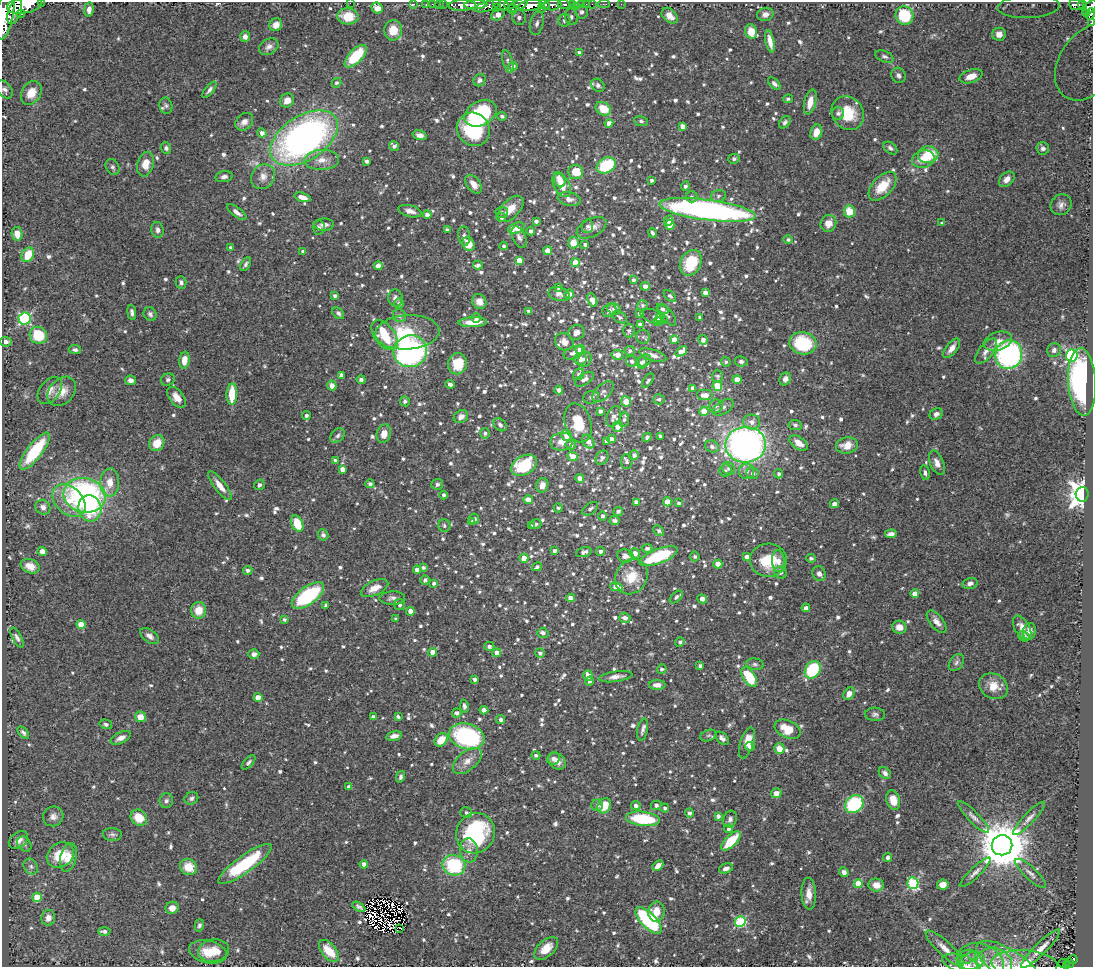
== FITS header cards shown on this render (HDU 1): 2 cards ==
NAXIS1  =                 1091
NAXIS2  =                  965

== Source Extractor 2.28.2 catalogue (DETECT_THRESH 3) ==
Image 1091 x 965 px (HDU 1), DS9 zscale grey, 1 PNG px = 1 image px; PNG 1095 x 969 px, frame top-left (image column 1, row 965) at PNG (2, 2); each listed source drawn as its Kron ellipse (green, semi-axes under 4 px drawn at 4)
Background 0.579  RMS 0.029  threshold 0.0857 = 3 sigma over >= 5 px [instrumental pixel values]
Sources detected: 1075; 6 with non-positive FLUX_AUTO (blend fragments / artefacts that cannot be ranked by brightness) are neither listed nor drawn; of the other 1069, the 500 brightest by FLUX_AUTO listed and drawn (569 fainter detections omitted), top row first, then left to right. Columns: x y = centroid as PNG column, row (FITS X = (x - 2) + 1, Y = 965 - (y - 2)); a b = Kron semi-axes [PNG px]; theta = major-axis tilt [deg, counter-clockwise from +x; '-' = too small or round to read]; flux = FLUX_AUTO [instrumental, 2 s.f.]
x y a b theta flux
41 2 2 2 - 18
350 3 2 2 - 42
414 4 4 3 - 8.3
426 4 2 2 - 5.7
432 4 2 2 - 14
439 4 2 2 - 6.5
443 4 2 2 - 9.2
510 4 5 4 - 230
564 4 6 3 -3 160
582 4 3 3 - 35
586 4 2 2 - 6.3
592 4 2 2 - 6.3
604 4 6 2 0 13
621 4 2 2 - 6.2
24 5 18 8 11 2400
462 5 13 5 1 1100
476 5 11 4 2 860
501 5 8 5 -25 310
518 5 11 5 28 390
544 5 5 3 - 450
552 5 9 5 8 740
572 5 3 3 - 94
1076 5 7 5 -7 150
1083 5 5 3 - 120
487 6 13 5 17 380
530 6 12 5 7 1500
577 6 3 2 - 8.8
1029 6 31 11 3 68
377 8 6 5 - 18
497 8 4 4 - 150
1089 8 9 5 49 400
89 9 7 4 82 8.6
513 9 5 3 - 240
541 9 2 2 - 88
15 12 13 6 71 1000
581 12 6 6 - 8.4
1086 13 3 3 - 43
5 14 26 8 80 2900
21 14 4 3 - 160
765 14 8 6 13 11
1091 14 6 3 70 100
498 15 7 5 30 21
904 15 9 8 - 84
348 16 10 8 -3 40
670 16 9 6 -44 16
519 17 7 7 - 9.5
571 17 8 6 -78 6.3
564 20 6 6 - 6.5
537 23 12 6 76 9.6
1091 23 3 2 - 30
276 25 7 6 - 12
393 30 10 9 - 33
751 32 7 6 - 26
999 34 7 6 - 14
245 37 5 5 - 8.9
770 41 11 4 -79 15
269 47 10 7 31 8.9
579 53 4 3 - 5.6
356 56 14 6 46 85
884 56 9 5 -22 5.6
508 61 12 5 -73 5.2
1090 61 43 29 53 73
513 66 4 4 - 6.1
898 75 8 7 - 6.1
971 76 12 6 18 23
479 80 6 5 - 5.7
337 83 5 4 - 4.7
774 84 8 4 -43 5.8
598 85 7 6 - 5.3
5 90 10 6 -53 8.2
209 90 10 4 50 6.2
31 93 12 9 59 32
788 99 5 4 - 4.4
287 100 7 6 - 18
810 102 13 6 76 20
166 106 8 6 -80 4.8
603 109 8 6 -33 35
480 113 17 12 27 160
838 113 6 6 - 5.9
848 113 18 15 -55 56
502 116 4 4 - 4.7
641 121 7 5 -10 4.5
244 122 10 7 44 11
785 122 7 5 50 5.2
609 123 4 4 - 11
683 126 4 4 - 12
473 129 17 16 - 140
816 132 8 5 72 23
262 133 4 4 - 9.4
420 135 7 4 -14 10
304 138 37 22 33 810
394 146 5 4 - 6.8
166 148 6 5 - 5.2
890 148 8 5 -38 5.4
1043 148 6 6 - 6.6
928 155 10 8 4 66
734 159 5 5 - 5.3
923 159 11 8 16 26
322 160 17 10 2 23
367 161 4 3 - 5.6
146 164 12 8 76 24
606 165 10 7 31 100
112 167 8 6 -58 5.3
575 172 8 7 - 40
224 177 8 5 9 6.7
263 177 13 11 51 16
1007 179 9 6 43 11
560 180 8 5 -67 17
651 180 3 3 - 5.2
474 184 11 6 -51 18
562 185 13 8 -59 28
685 186 5 4 - 5
883 186 17 9 47 46
718 196 7 6 - 5.1
302 197 8 4 -17 13
691 197 6 6 - 4.3
569 199 12 7 -13 11
1061 205 11 10 - 11
511 209 16 9 46 28
707 210 48 10 -8 690
410 211 12 5 -14 11
849 211 6 5 - 43
237 212 11 5 -36 8.4
502 212 6 5 - 4.7
427 215 4 4 - 11
501 218 5 4 - 5.4
669 220 5 4 - 6.3
536 221 4 3 - 5.9
828 223 8 7 - 19
942 223 4 3 - 5.8
324 225 10 6 2 10
670 225 5 4 - 21
587 226 7 5 81 4.5
319 227 7 6 - 5.4
516 228 8 5 18 30
592 228 16 9 27 17
158 230 8 6 -77 7.1
447 230 4 3 - 5.3
531 231 4 4 - 6.1
653 233 5 3 - 4.5
17 234 7 5 -80 18
464 236 9 6 -83 7.5
519 237 11 6 -63 8.6
788 239 5 4 - 5
573 243 5 5 - 22
469 244 7 6 - 25
585 244 3 3 - 4.5
504 246 4 4 - 4.4
231 248 3 3 - 5.4
303 251 4 3 - 4.7
548 251 4 4 - 31
28 255 8 6 59 43
519 260 4 4 - 26
575 263 4 4 - 33
691 263 13 10 63 66
246 264 7 4 58 4.4
478 265 5 4 - 5.1
378 266 4 4 - 14
633 280 4 3 - 4.6
181 282 6 5 - 5.3
645 286 5 4 - 11
559 287 4 3 - 5.8
705 293 4 4 - 13
559 294 11 6 -16 8.2
569 294 5 4 - 11
335 296 4 3 - 5.6
670 296 7 4 -41 5
395 298 8 7 - 7.8
592 300 7 4 -64 18
479 302 8 6 -52 16
399 303 5 5 - 6.5
643 305 5 5 - 4.6
614 309 7 5 -15 5.6
662 309 6 4 -36 5.5
609 310 7 6 - 8
529 311 4 3 - 5.2
132 312 7 4 -83 5.5
338 313 7 5 -43 4.5
639 313 4 3 - 6.3
150 314 7 6 - 6.2
667 315 12 6 -50 6.6
400 316 7 6 - 6.4
654 316 14 6 -18 4.3
620 317 8 5 -34 5.8
660 317 4 4 - 26
700 317 3 3 - 4.6
476 318 4 4 - 6.2
25 319 6 6 - 250
658 321 5 4 - 24
473 322 14 5 2 27
640 325 4 4 - 11
629 331 7 5 85 5.4
407 332 32 17 3 82
576 332 8 7 - 12
38 335 9 8 - 65
384 335 17 10 -54 85
643 337 7 7 - 5.5
674 340 4 4 - 18
703 340 5 5 - 8.6
998 341 15 9 17 19
6 342 6 5 - 6.2
564 342 10 8 -33 15
803 343 14 11 -11 110
952 348 12 5 52 14
75 350 6 4 -5 4.9
580 350 5 4 - 26
1054 350 7 6 - 6.4
410 351 17 16 - 470
630 351 5 5 - 4.8
681 351 6 4 38 22
986 351 15 7 51 13
573 353 10 6 24 8.6
1009 354 14 13 - 370
617 355 6 5 - 17
653 355 14 5 -17 11
1072 355 6 6 - 290
580 359 6 6 - 14
585 359 8 6 63 12
184 360 8 5 82 21
632 361 6 5 - 5.2
645 361 7 5 48 5.5
741 361 6 5 - 4.9
726 362 5 4 - 4.6
641 363 6 5 - 5.1
457 364 10 9 - 53
579 374 6 5 - 4.5
341 375 4 4 - 7.3
718 376 6 5 - 5
584 379 10 5 31 9.7
785 379 7 5 61 9
131 380 5 4 - 8.2
168 380 7 6 - 5.2
361 380 4 3 - 6.6
737 380 4 4 - 27
648 381 8 4 57 4.4
1082 382 34 14 -87 340
450 384 5 3 - 7.7
332 386 5 4 - 11
717 386 5 4 - 65
693 388 4 4 - 13
50 390 15 10 52 15
559 390 4 4 - 11
62 391 16 12 47 25
603 392 13 7 44 9.3
232 394 10 5 88 55
705 395 8 5 0 19
177 397 12 7 -53 17
591 397 8 6 12 6.6
659 399 6 5 - 4.9
405 401 5 5 - 5.5
626 401 5 5 - 27
716 406 6 6 - 5.3
723 407 11 6 32 7.3
600 411 4 3 - 6.6
704 411 4 4 - 33
936 414 7 5 26 5.6
306 415 4 4 - 5
461 416 7 6 - 12
614 416 11 6 66 11
624 420 7 5 82 5.3
752 422 8 7 - 11
578 423 20 13 -73 59
500 425 7 5 -44 6
795 425 7 5 -9 4.9
618 427 5 5 - 18
485 433 5 4 - 5
384 434 9 7 75 20
566 435 6 4 -57 23
338 436 8 6 46 5.8
660 436 4 3 - 5.6
647 437 5 4 - 6
612 439 4 4 - 9.2
588 441 7 5 -51 14
606 441 4 4 - 5.7
561 442 11 9 9 19
157 443 8 7 - 31
799 443 10 6 -34 21
571 445 5 5 - 7.9
746 445 20 18 3 790
847 445 11 8 8 26
712 446 7 6 - 7.5
35 451 22 7 52 110
634 455 5 4 - 7.1
573 456 5 4 - 25
602 458 7 6 - 6.5
335 460 4 3 - 4.3
627 462 7 5 -86 4.7
937 463 13 6 -67 12
524 465 14 9 31 100
342 469 4 4 - 12
728 469 7 5 -44 6.2
725 471 6 6 - 4.6
747 471 7 7 - 7.8
752 473 6 6 - 6.5
925 473 8 4 -77 5.6
779 474 4 4 - 4.8
580 478 4 4 - 15
110 482 14 9 86 26
370 484 4 4 - 5.7
437 484 6 5 - 5.8
259 485 5 5 - 5.6
542 485 7 6 - 13
220 486 18 5 -53 19
1082 494 7 6 - 2100
85 495 21 17 -12 490
444 495 4 4 - 5.1
528 500 4 4 - 20
69 501 19 13 -44 44
636 502 4 4 - 13
667 502 4 4 - 31
679 503 3 3 - 4.5
834 504 5 4 - 8.9
43 507 8 7 - 8.8
90 508 13 11 -74 79
558 508 4 3 - 4.6
590 509 9 5 37 6.1
618 511 5 4 - 4.9
602 516 4 4 - 5.6
474 519 5 5 - 7.4
615 521 5 4 - 7.4
472 522 4 4 - 5.4
297 524 9 5 -67 47
536 524 6 5 - 5
444 526 6 6 - 4.8
531 526 4 3 - 4.8
659 531 6 4 -42 5.9
891 534 6 4 5 9.5
323 535 6 5 - 5.8
647 548 5 4 - 6.4
42 551 4 4 - 13
555 551 4 3 - 5.8
600 551 4 4 - 5.7
584 552 8 4 17 6.7
635 553 5 5 - 13
625 556 8 6 -8 9.8
658 556 20 7 21 130
695 556 5 5 - 4.4
747 557 4 4 - 14
524 558 4 4 - 31
811 558 5 4 - 4.9
768 560 18 16 2 64
778 561 11 6 -87 13
718 564 4 4 - 26
30 566 10 6 -23 18
537 567 5 4 - 5.6
423 568 4 3 - 5.5
248 570 4 4 - 5.7
417 570 4 4 - 12
781 573 6 6 - 5.1
819 573 7 6 - 7.7
631 577 18 15 59 47
425 580 4 4 - 5.1
434 583 4 3 - 4.8
970 583 8 5 13 7.8
616 587 6 4 -12 28
374 588 15 7 25 19
915 594 4 4 - 19
308 596 19 8 36 180
676 597 8 4 43 5
392 598 13 6 1 8.1
570 598 4 4 - 15
702 599 5 4 - 14
326 605 4 3 - 5.6
400 605 5 5 - 5.8
806 608 4 4 - 7.5
199 610 8 7 - 32
410 611 4 4 - 20
625 618 5 5 - 11
284 619 4 4 - 4.3
396 619 4 3 - 5.5
937 622 13 6 -52 13
81 624 4 4 - 33
899 627 7 6 - 18
1022 628 13 7 -59 18
1029 631 8 6 75 11
543 633 6 5 - 7.1
149 636 10 6 -35 9.4
1024 636 6 5 - 7.4
17 638 11 4 -62 6.2
680 642 5 4 - 5.2
489 646 5 4 - 6.4
432 652 4 4 - 22
497 653 4 4 - 18
540 653 5 4 - 5.6
254 654 5 5 - 7.7
956 662 9 6 53 6.4
755 664 9 5 -7 5.1
700 666 4 3 - 5.1
662 669 5 4 - 5.1
813 670 9 7 56 120
588 676 5 4 - 22
616 677 17 5 8 13
749 677 11 6 -56 78
474 679 4 3 - 6.3
589 681 4 4 - 4.7
657 685 8 5 1 11
994 686 15 12 -29 31
849 694 7 5 55 13
258 697 4 4 - 21
464 706 6 4 -79 5.1
484 710 4 4 - 16
457 713 5 4 - 6.4
875 714 10 6 -2 6.2
140 717 5 5 - 23
373 717 4 3 - 6.1
398 717 4 3 - 4.9
501 720 4 4 - 6.5
106 724 6 4 -16 4.5
788 729 14 8 -24 42
642 730 11 5 79 7.4
23 733 7 4 -48 4.8
708 735 8 5 19 4.7
394 736 8 4 13 9.4
467 736 18 12 -17 280
121 738 11 5 26 12
722 738 8 5 -43 8.2
441 740 7 5 47 36
747 743 16 6 72 25
750 746 5 4 - 12
779 749 5 5 - 22
536 755 4 4 - 5.2
554 758 7 6 - 7.9
467 761 17 9 39 19
557 761 9 7 -40 16
249 762 9 4 48 4.4
885 773 7 5 -40 6.6
400 777 6 4 76 5.1
349 787 4 4 - 9.4
776 793 5 5 - 13
191 798 7 6 - 5.3
893 800 10 7 -77 27
166 801 7 6 - 6
854 804 10 8 42 160
597 805 6 6 - 6.4
656 805 5 4 - 5.4
604 806 8 6 56 43
636 806 5 4 - 6.4
665 808 4 4 - 4.7
466 813 6 5 - 5
689 813 4 4 - 5.2
53 816 10 9 - 11
718 816 4 4 - 6.5
973 817 21 5 -45 10
139 818 9 7 -40 35
1029 818 22 5 47 12
643 819 17 7 -7 120
730 819 8 6 71 7
729 829 4 4 - 4.7
475 833 20 19 - 220
112 834 9 6 -3 5.9
18 840 11 7 36 14
731 841 12 5 45 61
24 844 8 6 -53 5.5
1002 845 10 10 - 9700
469 850 12 9 -83 14
60 855 14 11 35 50
68 857 15 8 76 20
888 857 5 4 - 5.7
245 864 32 8 36 140
364 864 4 4 - 9.9
454 865 11 10 - 150
658 866 6 4 41 12
31 867 8 6 -59 6.2
189 867 9 7 -29 31
726 868 7 5 17 7.7
844 872 5 4 - 6.4
975 872 21 5 44 11
1030 873 20 6 -43 10
913 883 6 5 - 200
858 884 4 4 - 38
876 885 7 6 - 21
943 885 6 5 - 20
809 894 16 7 -87 20
37 897 4 4 - 47
359 907 7 3 -30 5.2
172 908 7 6 - 15
656 912 10 8 85 28
48 918 8 6 80 14
648 920 17 7 -46 220
740 922 5 5 - 180
199 925 6 4 75 4.5
400 928 3 2 - 590
104 931 6 4 -1 5.5
546 948 14 8 42 26
945 948 25 7 -43 20
1041 949 26 6 45 23
214 950 15 11 9 28
329 951 13 7 -52 47
208 952 19 11 -12 39
967 957 9 6 24 7
1073 960 5 4 - 93
972 961 12 8 17 17
980 962 24 18 -21 39
994 963 18 15 -12 30
1062 963 4 2 - 8.3
1069 963 5 3 - 57
962 964 20 8 -17 29
1024 964 33 13 -3 43
1009 965 38 15 -34 40
1067 965 3 3 - 31
At the frame edge (FLAGS 8, measured only in part): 16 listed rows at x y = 41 2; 350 3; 24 5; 1029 6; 1089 8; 5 14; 1091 14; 1091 23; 1090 61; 5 90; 980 962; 994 963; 962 964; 1024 964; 1009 965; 1067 965
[569 fainter detections neither listed nor drawn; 6 non-positive-flux detections neither listed nor drawn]